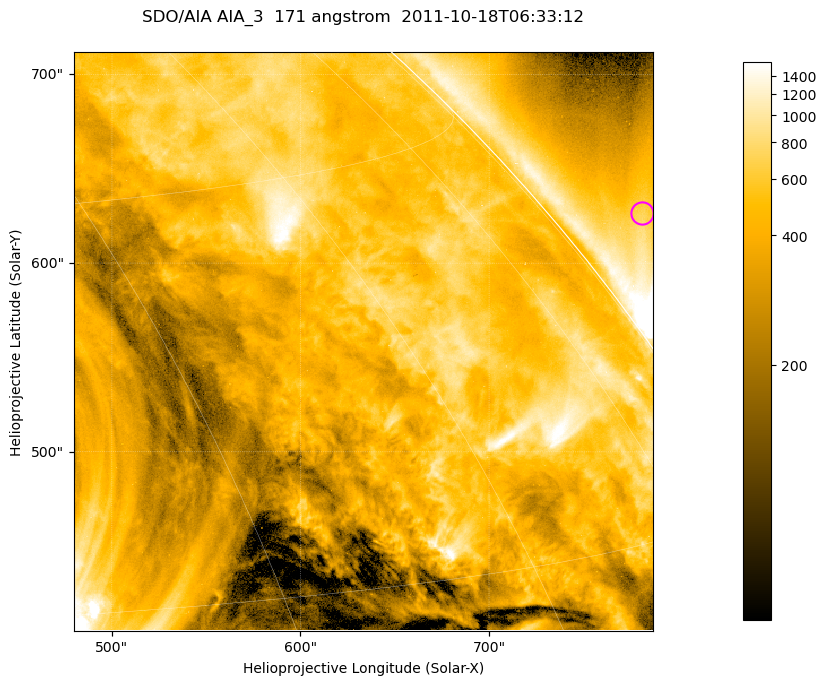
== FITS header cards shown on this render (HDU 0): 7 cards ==
TELESCOP= 'SDO/AIA '
INSTRUME= 'AIA_3   '
WAVELNTH=                  171
WAVEUNIT= 'angstrom'
DATE-OBS= '2011-10-18T06:33:12.34'
CTYPE1  = 'HPLN-TAN'
CTYPE2  = 'HPLT-TAN'

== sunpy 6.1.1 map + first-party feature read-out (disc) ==
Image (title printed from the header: SDO/AIA AIA_3  171 angstrom  2011-10-18T06:33:12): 512 x 512 px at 0.599 arcsec/px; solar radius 963 arcsec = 1606 px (partial field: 2.9% of the solar disc is inside the frame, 89% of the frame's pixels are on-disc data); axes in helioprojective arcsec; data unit not stated in the header (colour bar unlabelled)
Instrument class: DISC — disc imager (sunpy class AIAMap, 171 A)
Bright regions (active regions / flare kernels): reference = the on-disc median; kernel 5 px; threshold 5 sigma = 1113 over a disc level ~448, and >= 1.15x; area >= 262 px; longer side >= 6 px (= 3.6 arcsec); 0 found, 0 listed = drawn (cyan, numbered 1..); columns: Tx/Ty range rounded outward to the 2 arcsec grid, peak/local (2 s.f.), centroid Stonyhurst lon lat
Off-limb structures (1.02-1.3 R_sun): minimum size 131 px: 1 found; the strongest spans PA ~305..310 deg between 1.02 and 1.09 R_sun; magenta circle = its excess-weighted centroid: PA ~310 deg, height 1.04 R_sun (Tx ~780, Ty ~626 arcsec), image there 2.6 x the reference